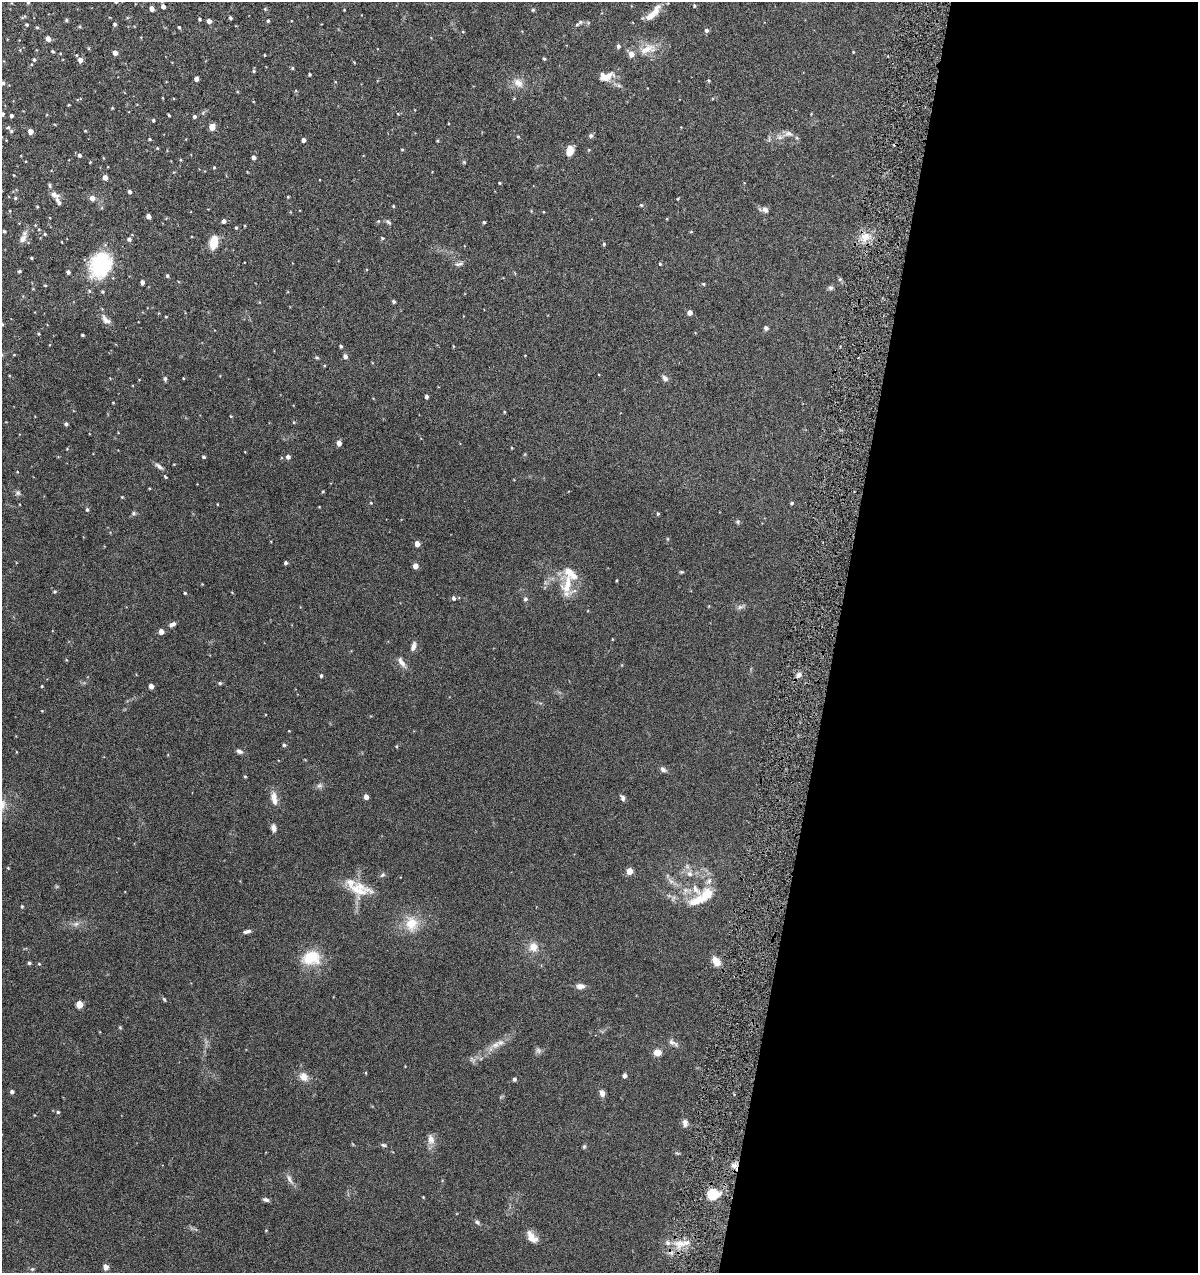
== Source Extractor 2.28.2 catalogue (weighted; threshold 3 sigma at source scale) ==
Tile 12 of 4 x 4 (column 4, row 3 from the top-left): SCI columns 3709-4904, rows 1273-2543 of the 5147 x 5088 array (HDU 1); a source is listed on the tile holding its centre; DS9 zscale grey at full resolution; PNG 1200 x 1275 px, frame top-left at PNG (2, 2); no overlay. Shown black and unused: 30% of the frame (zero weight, under 4 of 8 exposures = <1% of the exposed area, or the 3 px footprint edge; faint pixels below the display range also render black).
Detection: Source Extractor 2.28.2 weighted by HDU 2 'WHT'; one run over the whole footprint, this tile lists its part. Background 0.0995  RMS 0.0049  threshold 0.0201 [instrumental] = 3 sigma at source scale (4.09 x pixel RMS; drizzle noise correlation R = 1.36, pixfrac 0.8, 0.05/0.05 arcsec/px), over >= 5 px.
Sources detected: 234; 13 inside a brighter listed object's ellipse — not listed separately; the other 221 listed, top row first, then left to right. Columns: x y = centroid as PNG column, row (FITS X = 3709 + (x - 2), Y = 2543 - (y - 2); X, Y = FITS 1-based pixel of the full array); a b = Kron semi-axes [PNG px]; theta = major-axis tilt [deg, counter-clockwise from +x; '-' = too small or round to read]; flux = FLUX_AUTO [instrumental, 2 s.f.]
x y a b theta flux
28 2 4 3 - 0.62
116 2 4 4 - 0.63
694 5 4 4 - 0.58
163 6 5 5 - 2
152 9 4 4 - 2.5
265 9 4 4 - 0.45
344 10 2 2 - 0.26
533 10 5 4 - 0.5
653 13 25 7 48 5.6
23 17 10 2 31 0.52
230 18 4 3 - 0.83
199 19 3 3 - 0.55
66 20 5 4 - 0.64
209 21 4 4 - 2.7
268 21 4 3 - 0.55
580 22 8 6 25 1
115 24 4 4 - 0.91
27 25 4 4 - 0.54
37 27 5 3 - 0.42
80 27 5 3 - 0.45
179 27 4 3 - 0.5
707 30 5 5 - 1.2
48 39 4 4 - 3.1
618 46 4 4 - 1.2
648 49 25 12 19 7.3
52 51 4 3 - 0.51
853 52 4 3 - 0.33
115 53 5 4 - 2.2
264 55 3 2 - 0.34
34 59 5 4 - 0.66
544 59 4 3 - 0.55
80 60 6 5 - 1.9
292 68 4 4 - 0.5
254 71 5 4 - 0.54
310 74 3 3 - 0.64
606 76 20 11 10 5.3
196 79 4 4 - 1.7
709 81 4 4 - 0.47
3 83 4 4 - 0.88
518 83 15 10 -43 3.9
619 86 7 4 -19 0.82
69 105 3 2 - 0.37
112 108 4 3 - 0.36
3 114 4 4 - 0.8
169 115 3 2 - 0.47
11 116 4 3 - 1
194 117 4 4 - 0.95
153 120 3 3 - 0.58
212 127 5 4 - 5.7
11 131 5 5 - 0.63
30 131 4 4 - 3.5
85 131 3 3 - 0.31
788 134 13 8 -1 2.6
591 135 6 6 - 0.94
518 136 4 4 - 0.43
150 139 3 3 - 0.48
303 140 4 3 - 1.7
437 141 4 3 - 0.43
157 148 4 4 - 0.4
402 149 3 3 - 0.39
570 150 8 6 72 5.9
589 150 5 3 - 0.33
79 155 5 4 - 1
253 157 4 3 - 1.8
464 162 4 4 - 0.45
214 167 4 4 - 0.39
105 177 4 4 - 2.5
499 183 4 3 - 0.34
50 185 7 3 -81 0.63
130 192 4 4 - 1.3
54 194 10 6 -29 2.7
288 197 3 3 - 0.39
15 198 5 4 - 0.56
92 198 5 5 - 2.9
678 199 3 3 - 0.36
59 203 6 5 - 0.94
641 205 5 4 - 0.53
393 206 3 3 - 0.45
37 207 3 3 - 0.4
764 210 11 7 -12 1.7
148 216 4 4 - 2.1
224 221 5 4 - 1.4
388 222 7 5 -29 0.85
484 222 4 3 - 0.58
236 228 4 3 - 0.54
4 231 3 3 - 0.58
691 232 5 3 - 0.36
45 234 5 4 - 0.54
23 237 17 7 69 2.6
865 237 12 10 60 4.7
382 238 4 4 - 0.52
129 239 5 5 - 1.1
62 242 3 2 - 0.24
214 242 13 7 79 8.5
604 244 4 4 - 0.56
31 258 4 3 - 0.47
660 263 4 3 - 0.47
458 264 12 5 9 1.3
101 265 31 25 68 28
19 271 4 3 - 0.58
68 272 4 4 - 1.1
167 276 5 4 - 0.68
840 279 5 4 - 0.51
142 282 4 3 - 1.6
703 284 5 4 - 0.52
45 285 4 3 - 0.36
831 288 6 6 - 0.97
394 301 4 3 - 0.87
690 312 4 4 - 2.9
166 317 3 3 - 0.37
105 319 16 8 -48 2.5
2 324 4 3 - 0.43
766 328 5 5 - 1.2
39 334 4 3 - 0.41
82 335 3 3 - 0.63
341 346 3 3 - 0.71
525 355 3 2 - 0.24
345 356 5 4 - 1.7
317 358 6 4 -1 0.52
183 378 3 2 - 0.29
665 378 8 6 -54 1.5
165 379 6 4 90 0.74
426 397 4 3 - 1.4
113 403 4 3 - 0.33
504 412 4 3 - 0.37
231 416 4 3 - 0.35
66 424 4 4 - 0.82
339 443 4 4 - 3.1
204 457 4 4 - 0.66
288 457 5 5 - 1.5
159 466 12 5 -39 1.6
165 477 5 3 - 0.47
323 491 3 3 - 0.41
18 493 8 7 - 1
122 497 4 3 - 0.36
371 503 4 3 - 0.35
792 503 4 3 - 0.65
87 509 5 4 - 0.73
134 513 6 5 - 0.77
658 514 4 3 - 0.57
738 522 6 4 63 0.67
417 544 4 4 - 3.5
286 563 4 4 - 0.88
415 566 4 4 - 3.5
681 572 5 4 - 0.5
570 573 30 15 -63 8.6
616 580 4 3 - 0.38
202 584 3 3 - 0.29
55 591 5 5 - 0.61
185 593 3 3 - 0.48
454 598 5 4 - 1
525 599 5 5 - 0.96
740 607 9 6 19 1.3
172 624 8 5 24 1.4
161 632 4 4 - 3.2
612 639 3 2 - 0.27
413 646 12 6 76 1.9
401 662 16 6 -57 2.4
798 675 8 6 64 1.8
321 676 4 3 - 0.7
220 683 4 4 - 0.51
42 686 3 3 - 0.42
151 686 4 4 - 2.9
42 711 4 3 - 0.31
284 745 4 3 - 0.94
396 746 4 3 - 0.39
239 751 7 5 -21 1.4
663 769 8 6 -34 1.3
245 777 4 3 - 0.45
320 785 9 5 7 1.2
366 797 4 4 - 2.9
274 798 18 7 -82 3.5
623 798 8 5 -75 1.2
273 828 7 5 -76 2.2
8 868 4 4 - 0.32
629 871 5 4 - 6.6
382 875 8 5 37 0.83
671 881 8 4 -37 1.4
709 881 9 7 56 1.9
686 890 8 6 -19 1.8
696 890 26 8 -51 4.7
358 891 38 13 -6 9
696 901 23 10 23 7.7
22 906 4 3 - 0.51
76 924 8 6 20 1.5
411 924 18 15 80 9.3
247 932 10 5 14 1.3
533 947 12 11 - 4.5
311 958 24 18 9 12
716 961 10 7 -58 4.9
29 963 4 3 - 0.8
39 964 4 4 - 0.41
580 986 9 6 0 2.3
164 999 7 3 -54 0.54
79 1004 5 4 - 9.2
120 1027 4 4 - 0.45
673 1043 14 6 -25 1.8
495 1045 13 8 20 3.1
538 1050 8 7 - 1.3
657 1053 7 6 - 4.5
625 1075 4 4 - 1.6
304 1077 12 10 -50 3.7
514 1079 4 4 - 0.93
12 1092 4 4 - 1.1
602 1093 7 6 - 2.1
58 1112 5 4 - 0.64
685 1123 10 7 -80 1.9
431 1139 13 8 -81 3.1
383 1145 7 5 -16 0.72
584 1147 6 4 68 0.61
734 1166 11 6 -47 2.3
290 1179 15 6 -61 2
713 1195 13 11 18 11
423 1197 3 3 - 0.31
266 1200 8 5 -16 1.2
477 1222 7 5 -35 0.89
266 1230 5 3 - 0.29
531 1237 15 8 -50 4.3
681 1244 18 7 -2 5
106 1267 7 6 - 1.6
32 1269 5 5 - 0.61
Overlapping masked pixels (flux is a lower limit): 1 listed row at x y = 734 1166
Isophote crosses this tile's border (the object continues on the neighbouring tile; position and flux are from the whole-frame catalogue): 6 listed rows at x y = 28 2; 116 2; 163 6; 3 83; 3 114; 2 324